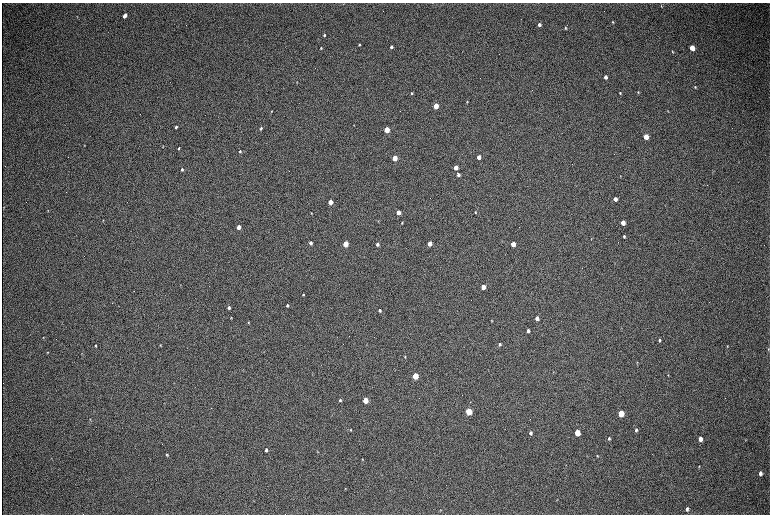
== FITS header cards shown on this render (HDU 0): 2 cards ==
NAXIS1  =                 1536 / length of data axis 1
NAXIS2  =                 1024 / length of data axis 2

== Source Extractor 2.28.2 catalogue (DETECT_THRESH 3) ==
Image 1536 x 1024 px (HDU 0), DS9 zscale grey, zoomed out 1/2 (1 PNG px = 2 x 2 image px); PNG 772 x 516 px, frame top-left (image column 1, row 1023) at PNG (2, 3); no overlay
Background 306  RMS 23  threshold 68.5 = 3 sigma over >= 5 px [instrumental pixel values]
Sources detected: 104; all 104 listed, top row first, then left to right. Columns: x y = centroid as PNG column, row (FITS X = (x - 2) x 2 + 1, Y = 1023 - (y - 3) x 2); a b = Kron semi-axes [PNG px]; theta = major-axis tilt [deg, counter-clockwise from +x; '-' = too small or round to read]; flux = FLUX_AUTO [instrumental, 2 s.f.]
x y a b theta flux
661 6 3 3 - 3000
125 16 4 3 - 47000
77 17 3 2 - 1900
613 22 3 2 - 4000
539 25 3 3 - 17000
565 28 3 3 - 4600
324 35 3 3 - 5400
359 45 3 2 - 4300
391 47 3 3 - 12000
321 48 3 2 - 3400
692 48 4 3 - 71000
672 52 4 3 - 3600
605 77 3 3 - 19000
297 82 3 2 - 2500
695 87 3 3 - 4400
638 92 4 2 - 3600
411 93 2 2 - 4800
620 93 3 2 - 5500
467 102 3 3 - 3400
436 106 3 3 - 150000
271 111 3 2 - 2800
354 125 2 2 - 1700
176 127 3 2 - 8400
261 129 3 2 - 6900
386 130 3 3 - 220000
646 137 4 3 - 92000
84 145 3 2 - 2700
163 147 3 2 - 1900
179 148 3 2 - 4900
240 151 3 3 - 5600
479 157 3 3 - 39000
394 158 3 3 - 130000
455 168 3 3 - 71000
182 169 4 3 - 6900
458 175 3 3 - 20000
615 199 3 3 - 24000
330 202 3 3 - 76000
4 207 2 2 - 1600
48 210 4 2 - 2700
398 212 3 3 - 68000
475 212 3 2 - 4200
311 213 3 2 - 2600
103 220 4 2 - 2100
402 223 3 2 - 5000
623 223 4 3 - 70000
239 227 3 3 - 63000
624 236 4 3 - 7800
591 239 4 2 - 2400
311 243 3 2 - 14000
345 244 3 3 - 200000
377 244 3 3 - 16000
429 244 3 3 - 76000
513 244 3 3 - 92000
180 285 3 2 - 1400
483 287 3 3 - 90000
134 291 2 1 - 1400
303 295 3 3 - 5500
287 305 3 2 - 9400
229 307 3 3 - 13000
380 310 3 2 - 10000
231 318 3 3 - 3500
537 318 3 3 - 45000
492 321 3 2 - 3000
248 323 3 3 - 3300
528 331 3 3 - 18000
43 337 4 2 - 3500
659 340 4 3 - 7800
500 344 3 3 - 8500
160 345 3 3 - 3300
95 346 3 2 - 4100
727 346 3 3 - 3300
768 349 5 3 - 4300
48 352 3 2 - 2800
405 357 3 3 - 4000
637 362 5 2 - 3300
553 372 3 2 - 1700
668 375 3 2 - 2700
415 376 4 3 - 230000
174 383 3 2 - 1500
340 400 4 3 - 6200
365 400 4 3 - 150000
211 408 3 2 - 1200
468 411 4 3 - 340000
621 414 4 3 - 230000
90 419 3 2 - 2400
351 430 4 3 - 4100
636 430 4 3 - 9200
530 433 3 3 - 14000
577 433 4 3 - 170000
609 438 3 3 - 6300
700 439 4 3 - 32000
745 439 4 2 - 2900
266 450 3 3 - 11000
318 452 3 2 - 2000
167 455 3 3 - 5400
587 456 3 2 - 2000
597 456 3 3 - 3600
362 459 3 2 - 2500
699 466 3 2 - 2800
760 473 4 3 - 16000
345 488 3 3 - 3000
557 500 3 2 - 2000
687 509 4 3 - 13000
440 510 3 2 - 1700